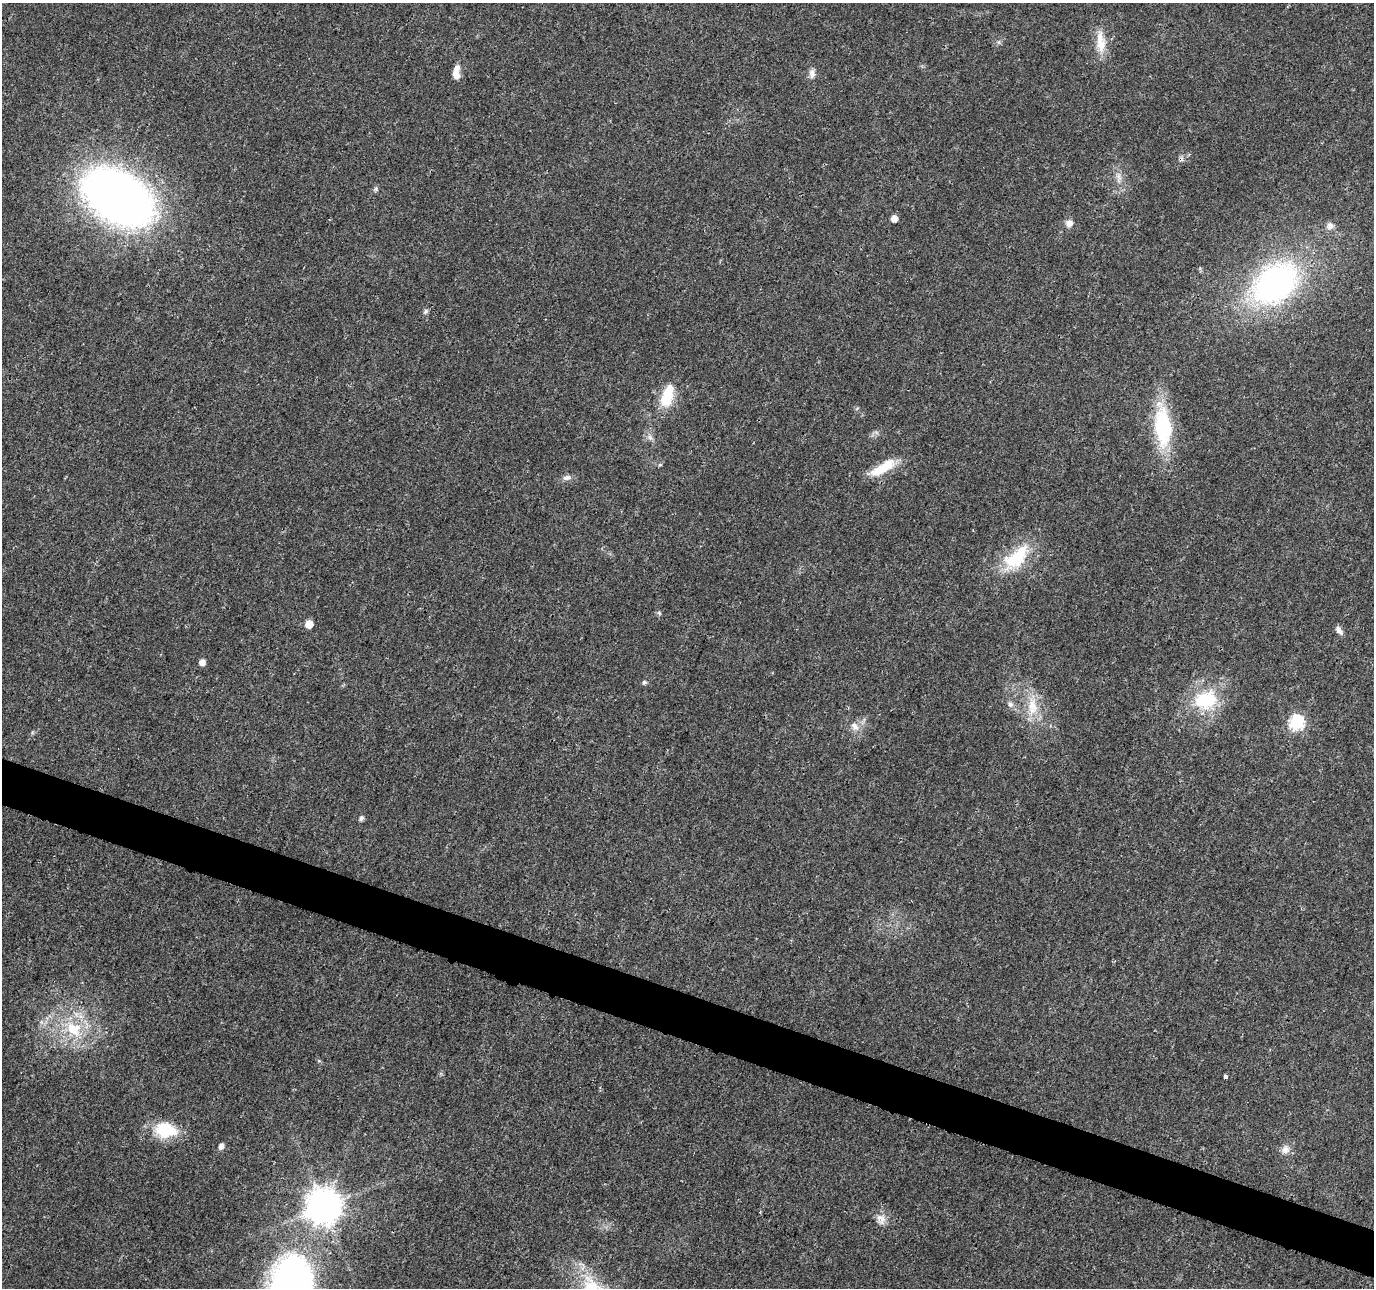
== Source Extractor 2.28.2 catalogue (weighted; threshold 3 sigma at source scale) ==
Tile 6 of 4 x 4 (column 2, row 2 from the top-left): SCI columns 1379-2750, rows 2790-4075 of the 5505 x 5644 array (HDU 1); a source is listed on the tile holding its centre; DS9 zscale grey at full resolution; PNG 1376 x 1290 px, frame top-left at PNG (2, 3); no overlay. Shown black and unused: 4% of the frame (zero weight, under 3 of 4 exposures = <1% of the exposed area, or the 3 px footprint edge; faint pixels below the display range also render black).
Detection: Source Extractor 2.28.2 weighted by HDU 2 'WHT'; one run over the whole footprint, this tile lists its part. Background 0.0261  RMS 0.0033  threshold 0.0148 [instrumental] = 3 sigma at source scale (4.5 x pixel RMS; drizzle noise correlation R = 1.50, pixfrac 1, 0.0396/0.0396 arcsec/px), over >= 5 px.
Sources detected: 39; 1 cosmic-ray / hot-pixel residue — not listed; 1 inside a brighter listed object's ellipse — not listed separately; the other 37 listed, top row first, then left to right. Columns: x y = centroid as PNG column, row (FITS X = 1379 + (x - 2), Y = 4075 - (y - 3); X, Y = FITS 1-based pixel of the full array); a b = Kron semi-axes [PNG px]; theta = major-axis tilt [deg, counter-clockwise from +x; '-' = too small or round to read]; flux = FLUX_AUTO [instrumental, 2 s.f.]
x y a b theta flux
1101 44 23 14 -88 6.1
812 73 13 8 -87 1.7
456 75 10 7 -70 2.5
1119 177 11 5 -51 1.4
376 189 6 5 - 0.58
119 197 47 30 -32 300
894 219 5 5 - 2.7
1069 223 9 8 - 2.1
1330 226 10 9 - 1.7
1275 283 48 34 39 92
425 311 9 5 50 0.8
667 396 24 12 73 11
1163 427 34 14 -86 36
660 465 6 4 1 0.43
883 468 35 11 31 8.9
566 478 12 7 18 1.4
1016 558 47 22 45 17
309 624 5 5 - 6
1339 630 11 6 -59 1.6
202 662 5 5 - 2.2
644 682 6 5 - 0.73
1206 700 32 24 14 18
1010 704 8 7 - 1.3
1032 706 29 14 -90 8.5
1296 722 7 6 - 55
855 726 14 9 -57 2.7
361 818 5 5 - 1.1
73 1029 23 17 -39 12
319 1061 6 4 -19 0.4
1225 1077 4 3 - 3
166 1130 28 18 -9 12
221 1146 5 5 - 1.8
1285 1149 11 9 61 2.3
324 1207 10 10 - 690
760 1212 3 2 - 0.31
881 1219 16 11 -76 2.9
291 1287 63 45 75 140
Isophote crosses this tile's border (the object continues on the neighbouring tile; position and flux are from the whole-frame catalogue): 1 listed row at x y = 291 1287
Unlisted compact peaks at least as high as the median listed source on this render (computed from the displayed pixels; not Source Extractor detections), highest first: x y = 659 613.